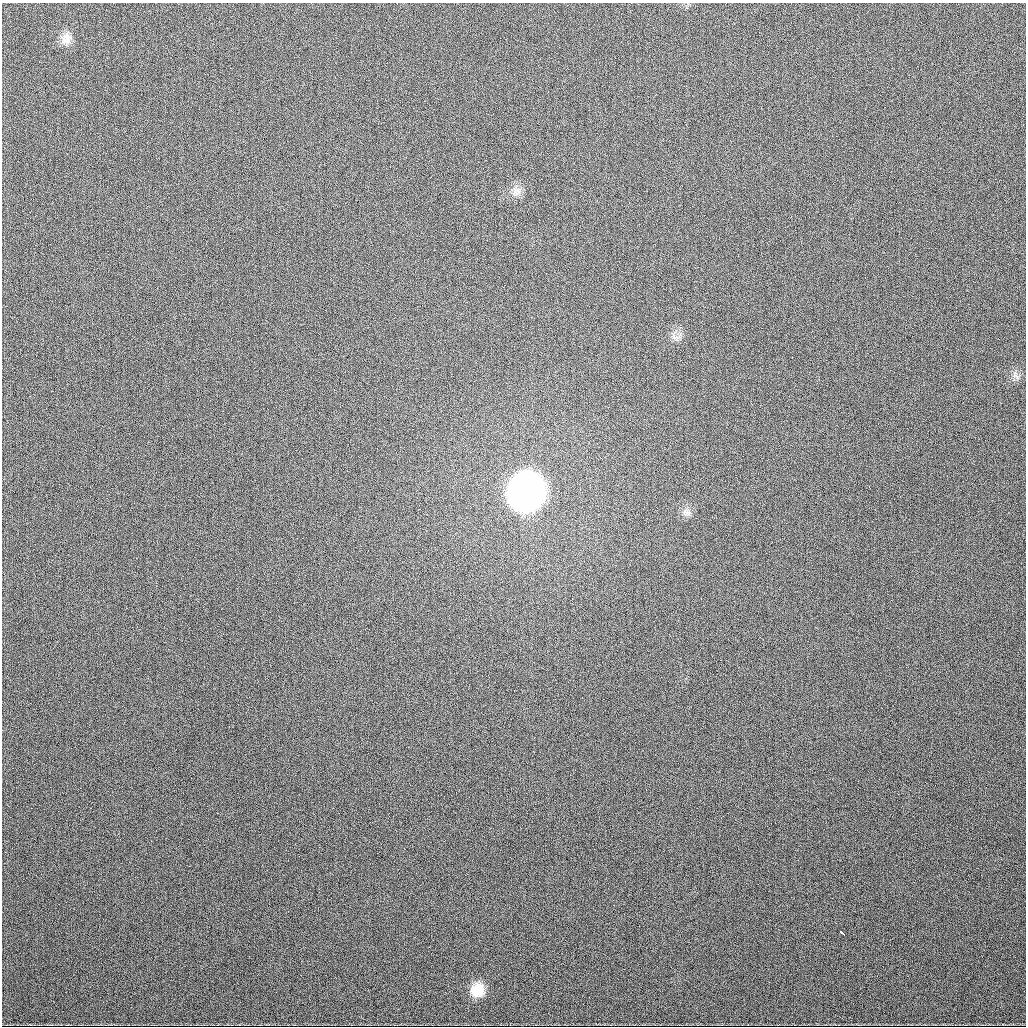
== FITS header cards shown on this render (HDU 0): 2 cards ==
NAXIS1  =                 1024
NAXIS2  =                 1024

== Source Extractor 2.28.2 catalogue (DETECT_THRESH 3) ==
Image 1024 x 1024 px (HDU 0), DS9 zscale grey, 1 PNG px = 1 image px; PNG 1028 x 1028 px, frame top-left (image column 1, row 1024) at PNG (2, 3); no overlay
Background 393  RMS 14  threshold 41.5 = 3 sigma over >= 5 px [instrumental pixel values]
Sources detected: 7; all 7 listed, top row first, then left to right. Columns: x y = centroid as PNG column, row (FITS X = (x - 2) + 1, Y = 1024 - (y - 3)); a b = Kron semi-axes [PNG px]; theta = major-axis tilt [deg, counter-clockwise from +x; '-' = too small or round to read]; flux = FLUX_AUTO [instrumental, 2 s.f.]
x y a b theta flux
66 39 17 14 77 1.0e+04
516 192 14 10 36 7.4e+03
1016 376 13 5 -34 3.6e+03
526 492 21 19 78 1.5e+06
687 513 12 8 -20 5.2e+03
842 933 6 3 -39 4.6e+03
478 990 16 15 - 1.8e+04